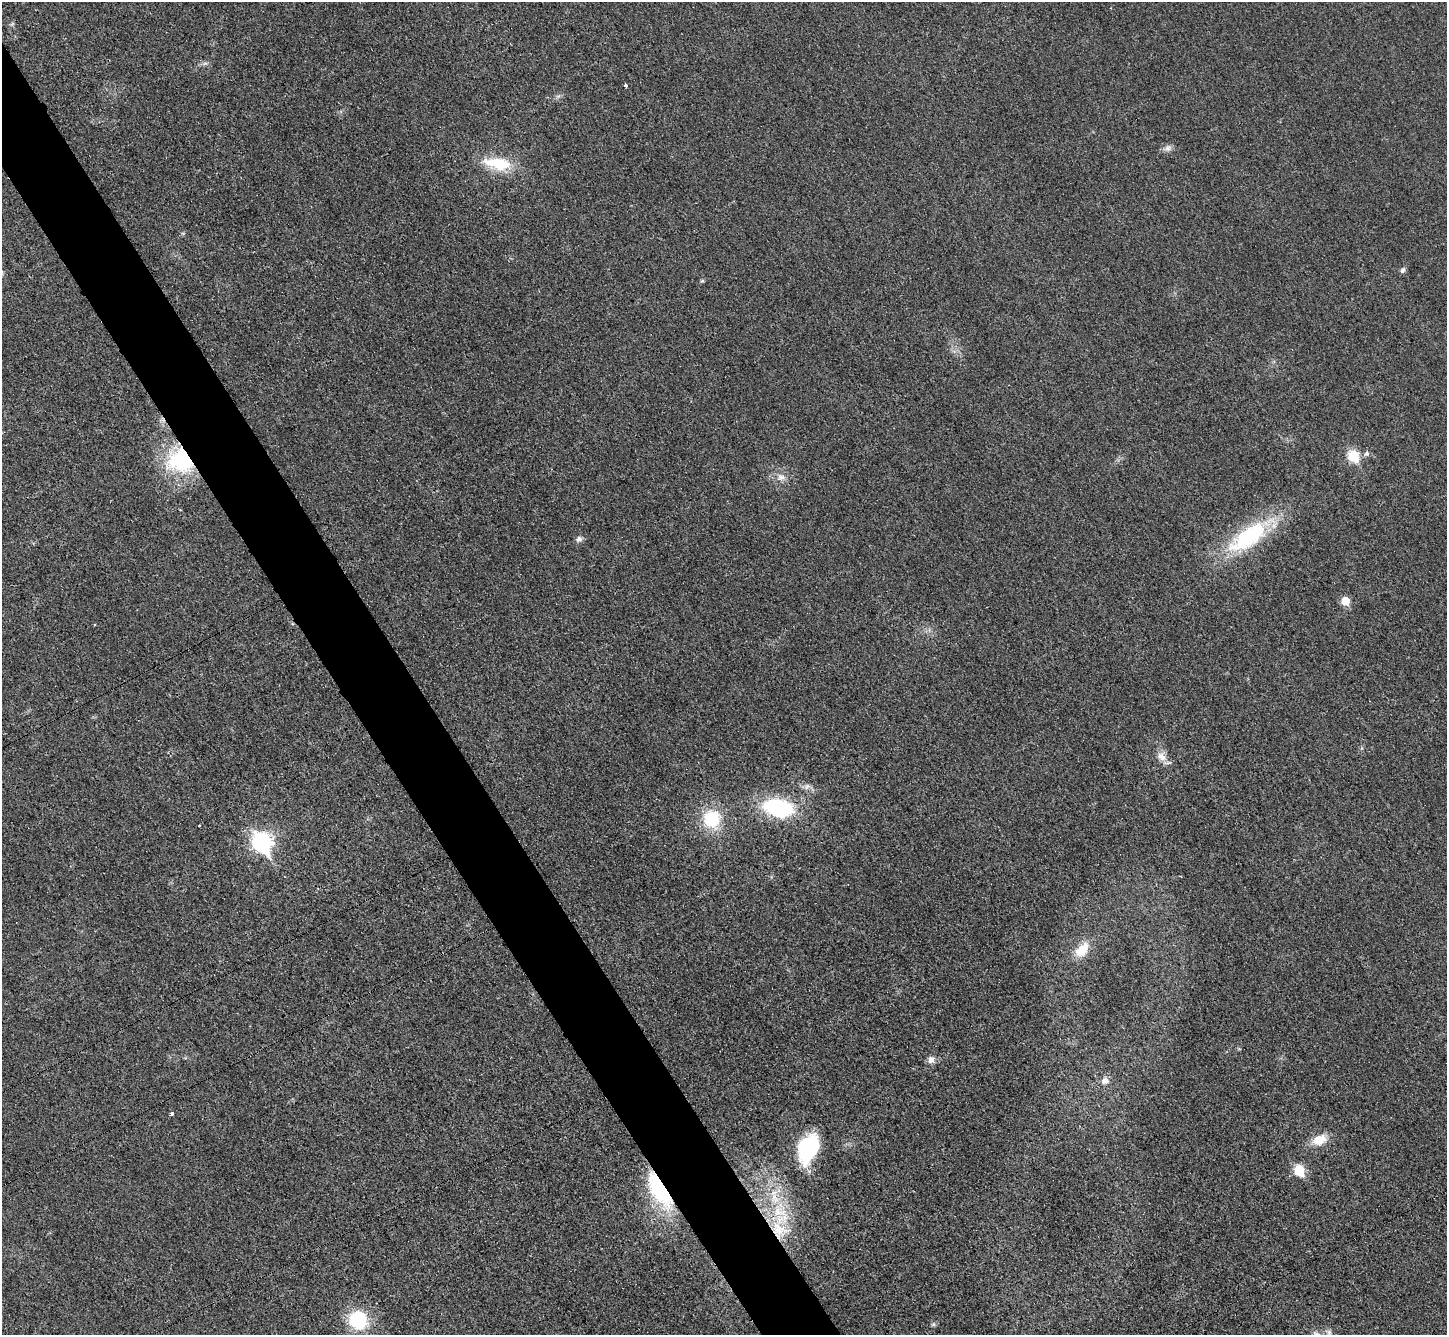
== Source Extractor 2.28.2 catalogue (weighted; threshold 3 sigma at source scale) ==
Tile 11 of 4 x 4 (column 3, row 3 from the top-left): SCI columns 2913-4357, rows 1642-2974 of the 5823 x 5815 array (HDU 1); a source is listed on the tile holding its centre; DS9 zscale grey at full resolution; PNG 1449 x 1337 px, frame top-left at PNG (2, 2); no overlay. Shown black and unused: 5% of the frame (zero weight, under 3 of 4 exposures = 2% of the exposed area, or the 3 px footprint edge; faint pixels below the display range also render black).
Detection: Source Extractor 2.28.2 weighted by HDU 2 'WHT'; one run over the whole footprint, this tile lists its part. Background 0.0191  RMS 0.0044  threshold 0.0197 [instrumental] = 3 sigma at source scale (4.5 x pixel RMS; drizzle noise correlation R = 1.50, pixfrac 1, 0.05/0.05 arcsec/px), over >= 5 px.
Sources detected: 34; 1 inside a brighter listed object's ellipse — not listed separately; the other 33 listed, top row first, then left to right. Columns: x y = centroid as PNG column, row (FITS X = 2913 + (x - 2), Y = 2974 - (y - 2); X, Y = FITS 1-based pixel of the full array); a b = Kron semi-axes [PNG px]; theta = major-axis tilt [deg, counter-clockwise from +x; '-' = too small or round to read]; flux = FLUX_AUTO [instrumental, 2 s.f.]
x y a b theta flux
205 63 7 4 19 0.92
625 85 4 3 - 0.77
1168 148 11 8 30 1.9
498 163 36 14 -9 17
183 233 6 4 18 0.56
1403 270 8 6 55 1.3
702 281 5 5 - 0.58
1367 454 7 6 - 1.3
1353 456 7 6 - 24
181 460 31 29 -17 43
781 477 13 10 1 3.5
1248 537 62 24 36 44
579 539 8 8 - 1.6
1345 601 6 6 - 8.9
1162 757 16 11 -54 4.3
807 786 9 6 62 1.4
778 808 25 15 -12 47
712 819 20 19 - 21
199 825 3 3 - 1.2
261 842 10 8 -57 170
1082 950 23 14 50 8.8
931 1059 10 9 - 2.5
1105 1081 10 9 - 2.7
171 1114 3 3 - 3.9
1319 1140 20 12 22 7.4
808 1148 32 20 69 33
1299 1170 7 6 - 23
659 1190 43 16 -60 38
775 1198 19 11 -81 8.6
779 1230 27 25 -47 20
358 1320 22 21 - 23
933 1324 6 6 - 0.79
1329 1333 12 8 -57 2.2
Overlapping masked pixels (flux is a lower limit): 3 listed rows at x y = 181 460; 659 1190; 779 1230
Isophote crosses this tile's border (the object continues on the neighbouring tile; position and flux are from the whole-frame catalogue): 1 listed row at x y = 1329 1333